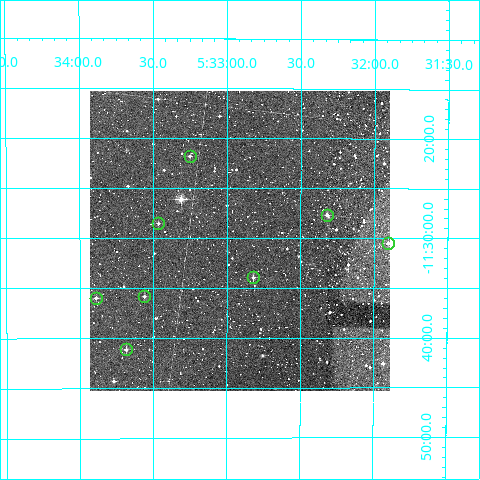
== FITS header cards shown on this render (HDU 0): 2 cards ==
NAXIS1  =                  300
NAXIS2  =                  300

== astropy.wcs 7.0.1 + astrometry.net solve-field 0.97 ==
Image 300 x 300 px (HDU 0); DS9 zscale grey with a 90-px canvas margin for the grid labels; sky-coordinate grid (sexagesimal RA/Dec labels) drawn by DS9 from the SOLVED WCS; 8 Tycho-2 reference stars matched to detected sources circled (green)
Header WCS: RA---TAN/DEC--TAN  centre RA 05:32:55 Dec -11:30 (83.23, -11.50 deg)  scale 6 arcsec/px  FOV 30.0' x 30.0'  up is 0 deg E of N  parity normal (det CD < 0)
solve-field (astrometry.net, Tycho-2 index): VERIFIED the header's WCS against the Tycho-2 star catalogue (verified at 2 index scales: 6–8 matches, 0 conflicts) and refined it, rather than solving blind
Solved WCS: RA---TAN-SIP/DEC--TAN-SIP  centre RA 05:32:55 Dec -11:30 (83.23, -11.50 deg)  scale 5.99 arcsec/px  FOV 30.0' x 30.1'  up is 0 deg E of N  parity normal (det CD < 0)
The solver's refit moves the header's centre by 2.8 arcsec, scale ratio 0.9988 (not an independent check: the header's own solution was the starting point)
Tycho-2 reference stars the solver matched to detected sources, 8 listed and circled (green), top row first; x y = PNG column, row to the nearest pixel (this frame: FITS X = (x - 90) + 1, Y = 300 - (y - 91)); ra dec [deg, ICRS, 3 dp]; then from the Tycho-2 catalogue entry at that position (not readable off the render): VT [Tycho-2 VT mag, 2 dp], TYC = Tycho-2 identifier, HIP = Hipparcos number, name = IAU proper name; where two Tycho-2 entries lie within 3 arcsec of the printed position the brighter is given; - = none
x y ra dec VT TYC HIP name
190 156 83.313 -11.363 10.88 5341-353-1 - -
327 215 83.080 -11.461 11.36 5341-538-1 - -
158 223 83.366 -11.475 11.12 5341-518-1 - -
388 243 82.976 -11.508 11.61 5341-575-1 - -
253 277 83.205 -11.566 10.83 5341-621-1 - -
144 296 83.390 -11.597 11.38 5341-1075-1 - -
96 298 83.473 -11.600 11.37 5341-1124-1 - -
126 349 83.421 -11.686 10.75 5341-963-1 - -